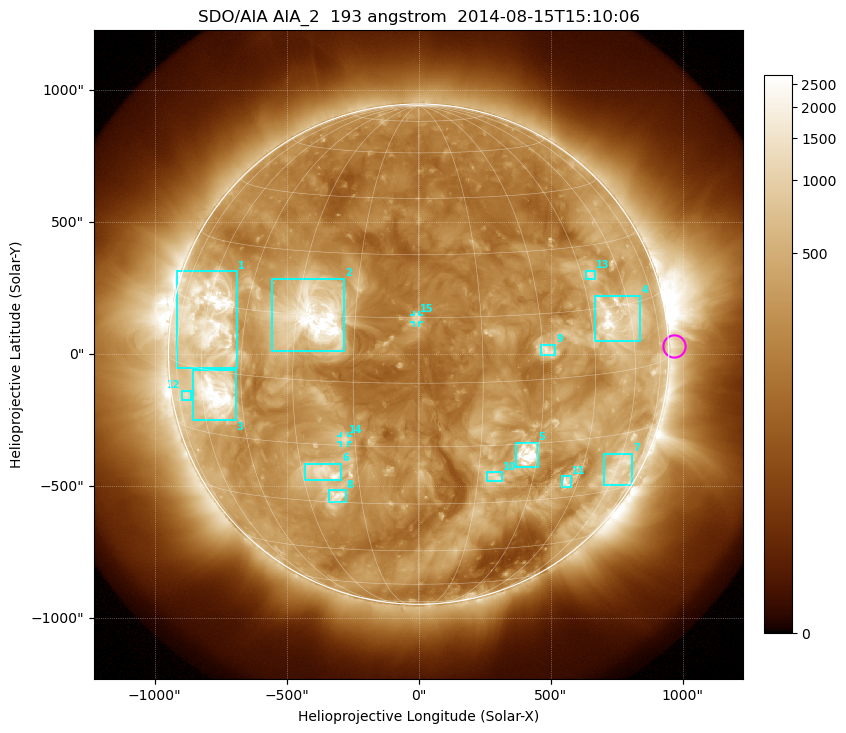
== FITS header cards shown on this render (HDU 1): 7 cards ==
TELESCOP= 'SDO/AIA'
INSTRUME= 'AIA_2'
WAVELNTH=                  193
WAVEUNIT= 'angstrom'
DATE-OBS= '2014-08-15T15:10:06.84'
CTYPE1  = 'HPLN-TAN'
CTYPE2  = 'HPLT-TAN'

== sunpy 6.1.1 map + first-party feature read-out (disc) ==
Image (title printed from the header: SDO/AIA AIA_2  193 angstrom  2014-08-15T15:10:06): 1024 x 1024 px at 2.4 arcsec/px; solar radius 948 arcsec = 395 px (full disc in frame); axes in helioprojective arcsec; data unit not stated in the header (colour bar unlabelled)
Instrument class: DISC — disc imager (sunpy class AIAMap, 193 A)
Bright regions (active regions / flare kernels): reference = the median radial profile (limb darkening/brightening removed); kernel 9 px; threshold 5 sigma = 680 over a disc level ~266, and >= 1.15x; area >= 12 px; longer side >= 9 px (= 22 arcsec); searched inside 0.97 R_sun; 15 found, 15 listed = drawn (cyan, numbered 1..; 2 of them under ~33 arcsec drawn as corner ticks so the feature stays visible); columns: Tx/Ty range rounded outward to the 5 arcsec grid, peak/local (2 s.f.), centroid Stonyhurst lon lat
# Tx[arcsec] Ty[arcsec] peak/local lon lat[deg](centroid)
1 -920..-685 -55..315 14 -59 +12
2 -555..-280 10..285 15 -25 +15
3 -855..-690 -250..-60 14 -54 -5
4 670..840 45..220 9.8 +54 +12
5 370..450 -430..-335 16 +27 -18
6 -430..-290 -480..-415 7.2 -24 -22
7 700..810 -500..-375 4.2 +61 -24
8 -340..-275 -565..-515 7 -22 -28
9 460..520 -5..35 5.9 +31 +7
10 260..315 -485..-445 4.1 +19 -23
11 540..575 -505..-460 6.5 +41 -26
12 -900..-865 -175..-140 3.7 -69 -7
13 635..670 280..320 4.5 +48 +23
14 -295..-265 -335..-310 4.3 -18 -13
15 -20..0 120..150 5.7 +0 +15
Off-limb structures (1.02-1.3 R_sun): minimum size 162 px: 2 found; the strongest spans PA ~225..305 deg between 1.02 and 1.3 R_sun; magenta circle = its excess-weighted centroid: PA ~270 deg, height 1.02 R_sun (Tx ~970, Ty ~30 arcsec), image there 2.2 x the reference